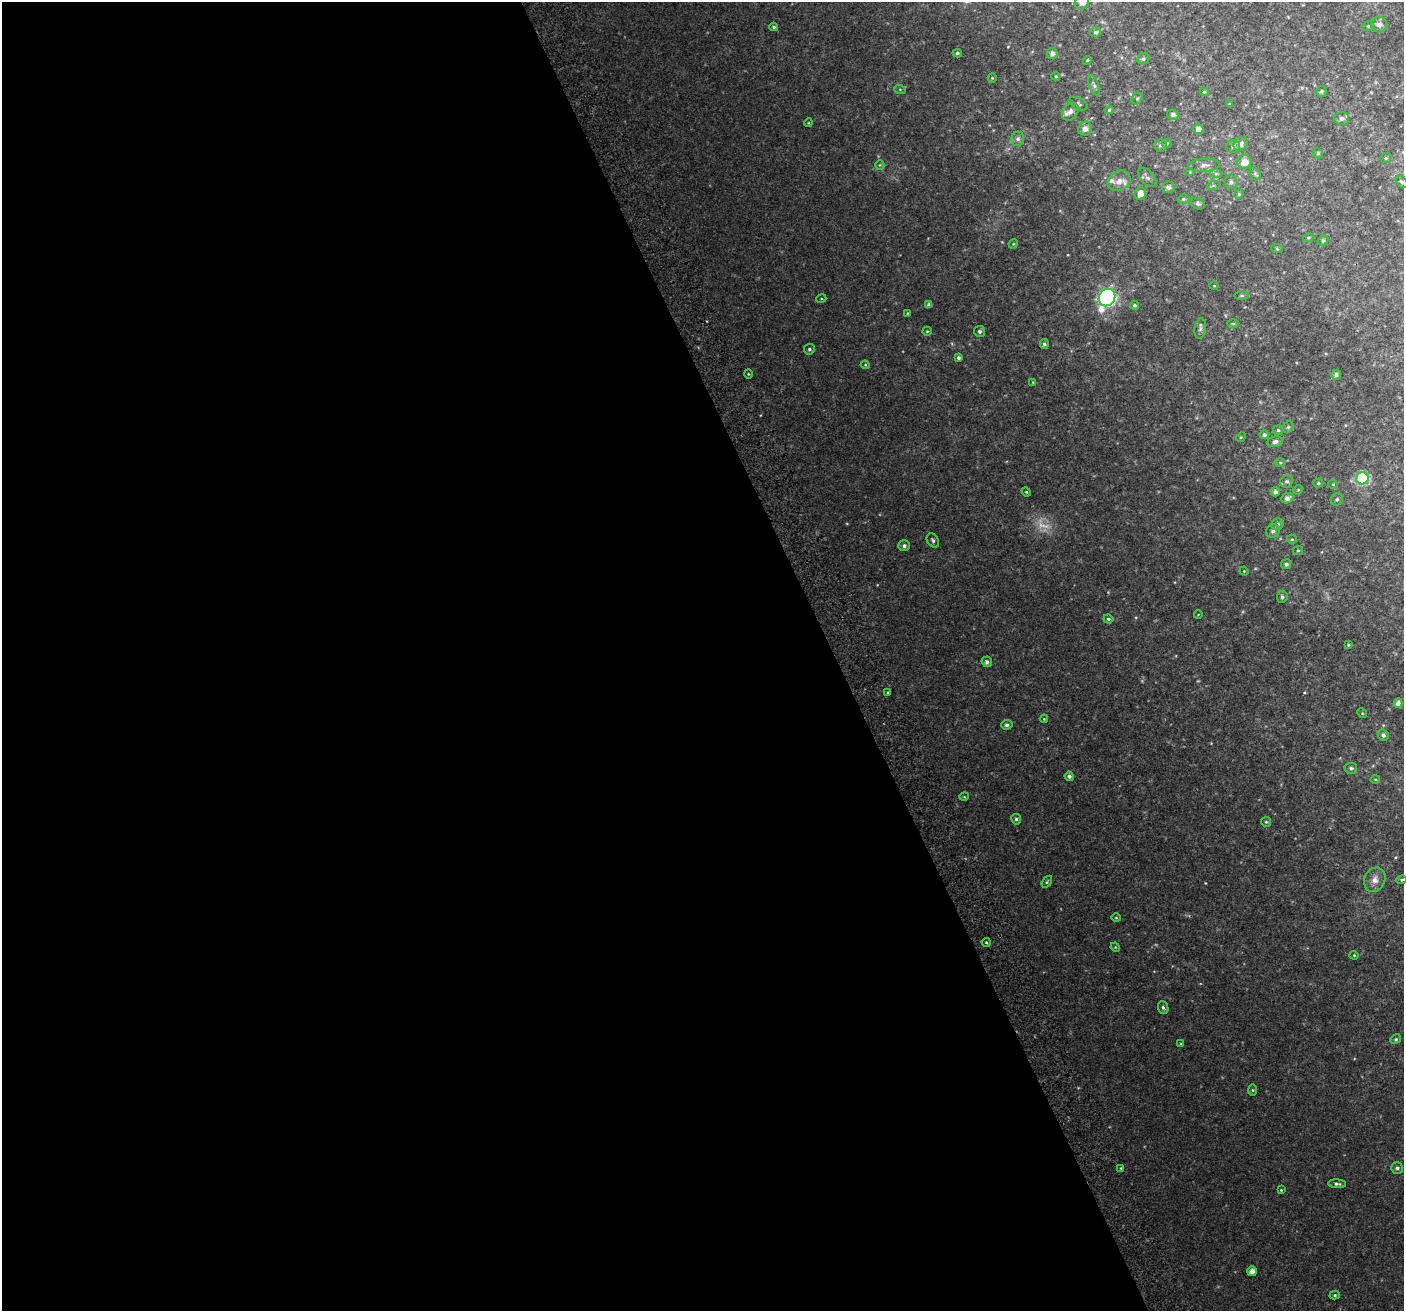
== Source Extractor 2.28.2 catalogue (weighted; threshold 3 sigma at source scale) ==
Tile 9 of 4 x 4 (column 1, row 3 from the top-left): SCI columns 43-1444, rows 1467-2775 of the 5688 x 5494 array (HDU 1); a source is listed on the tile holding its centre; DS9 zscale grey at full resolution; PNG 1406 x 1313 px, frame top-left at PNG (2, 2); each listed source drawn as its Kron ellipse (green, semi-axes under 4 px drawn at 4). Shown black and unused: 59% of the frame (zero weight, under 2 of 3 exposures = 2% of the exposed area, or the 3 px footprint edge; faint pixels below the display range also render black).
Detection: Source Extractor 2.28.2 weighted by HDU 2 'WHT'; one run over the whole footprint, this tile lists its part. Background 0.0503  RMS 0.012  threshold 0.0519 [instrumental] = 3 sigma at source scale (4.5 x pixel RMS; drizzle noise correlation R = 1.50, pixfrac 1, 0.0396/0.0396 arcsec/px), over >= 5 px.
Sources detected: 131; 2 too faint to see at this stretch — neither listed nor drawn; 2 inside a brighter listed object's ellipse — not listed separately; the other 127 listed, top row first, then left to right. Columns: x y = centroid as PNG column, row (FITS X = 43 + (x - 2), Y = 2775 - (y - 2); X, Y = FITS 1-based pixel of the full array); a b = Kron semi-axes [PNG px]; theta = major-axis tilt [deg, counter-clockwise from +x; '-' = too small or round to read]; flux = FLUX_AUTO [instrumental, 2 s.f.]
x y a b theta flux
1082 3 7 7 - 8.6
1379 25 8 8 - 5.2
1368 26 6 4 23 1.6
774 27 4 3 - 1.8
1095 32 5 5 - 2.2
957 53 5 4 - 2
1052 53 5 5 - 4.4
1143 59 6 5 - 2.3
1087 60 4 3 - 1.2
1056 76 4 4 - 1.3
992 78 5 4 - 1.3
1094 85 10 5 -70 3
900 90 6 4 -20 1.2
1321 91 5 5 - 1.8
1204 92 4 4 - 1.3
1137 98 6 5 - 1.6
1078 104 10 5 -27 2.7
1229 104 4 4 - 1.1
1109 110 4 4 - 1.4
1070 112 10 7 51 5.5
1173 115 6 5 - 3.9
1342 118 7 6 - 3.9
808 123 4 3 - 0.95
1085 129 7 6 - 5.6
1198 129 5 5 - 7.7
1018 139 7 6 - 3.6
1167 143 5 4 - 1.3
1241 144 8 6 44 5.2
1160 145 6 6 - 2.6
1233 147 7 6 - 2.8
1318 153 5 4 - 1.6
1386 158 6 5 - 1.5
1244 162 7 7 - 12
880 165 5 4 - 1.2
1204 165 16 6 4 6.1
1190 172 4 4 - 1.2
1216 173 6 4 0 2
1255 174 7 5 -69 2.2
1147 177 11 6 -49 4.4
1119 181 12 9 30 11
1231 182 7 6 - 3.5
1402 182 7 4 -48 2.4
1213 186 6 4 19 1.6
1168 187 6 5 - 4.4
1140 193 6 5 - 9.4
1239 194 5 4 - 1.3
1183 199 6 4 15 1.8
1198 204 7 5 -26 3
1308 238 5 4 - 1.4
1323 240 5 5 - 2.2
1013 244 5 4 - 1.1
1277 249 6 3 -19 1.1
1214 286 5 3 - 0.85
1242 296 7 3 0 1.5
1107 297 9 8 - 390
821 299 5 3 - 1.1
929 305 4 4 - 3.5
1134 305 4 4 - 2.2
907 313 4 3 - 0.78
1233 323 6 4 0 1.5
1200 329 10 5 82 3
927 331 5 4 - 1.4
980 331 5 5 - 2.9
1044 344 5 4 - 2.5
809 349 5 5 - 2.3
958 358 4 4 - 2.6
865 365 4 4 - 1.1
748 374 5 3 - 1
1336 375 5 5 - 3.5
1033 382 4 4 - 0.94
1288 427 6 5 - 1.9
1278 430 5 4 - 1.8
1264 435 5 4 - 3.4
1241 437 5 4 - 1.2
1275 442 8 5 11 4.3
1280 463 5 4 - 1.5
1362 478 6 6 - 120
1287 481 7 6 - 2.6
1318 483 5 4 - 1.6
1333 484 5 4 - 1.2
1298 490 5 4 - 1.2
1026 492 5 4 - 1.2
1275 492 4 4 - 3.8
1287 498 6 5 - 4.6
1337 499 6 5 - 2.2
1277 524 6 5 - 2.8
1273 531 7 6 - 3.4
1292 539 5 4 - 1.3
933 540 7 5 -56 2.6
904 546 5 5 - 3.3
1298 550 5 4 - 1.5
1286 564 5 5 - 3
1244 571 4 4 - 1.1
1282 597 6 5 - 2.5
1198 615 4 2 - 0.77
1108 619 5 4 - 2.2
1348 645 4 3 - 1.2
987 662 5 5 - 3.7
888 692 3 3 - 1.2
1398 703 5 4 - 6.2
1362 713 5 4 - 1.2
1044 719 4 4 - 1
1007 725 6 4 5 2.6
1383 735 6 5 - 3.3
1351 768 6 5 - 2.5
1069 776 4 4 - 3.3
1375 779 5 3 - 1.1
964 797 5 3 - 1
1016 819 5 5 - 2.5
1266 822 5 5 - 1.5
1375 880 13 10 65 8.7
1402 880 5 4 - 1.7
1047 882 7 4 55 1.7
1116 918 4 4 - 1.2
986 942 4 4 - 1.4
1115 947 5 4 - 1.1
1354 955 4 4 - 1.1
1163 1008 6 5 - 2.5
1396 1039 5 4 - 1.6
1181 1044 4 4 - 1.2
1253 1090 6 4 -89 1.3
1121 1168 4 4 - 1.1
1397 1168 6 5 - 2.7
1337 1184 9 4 -4 2.7
1281 1190 4 4 - 1.3
1252 1271 5 5 - 7.6
1335 1295 5 4 - 1.7
Isophote crosses this tile's border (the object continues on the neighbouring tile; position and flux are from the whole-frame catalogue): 1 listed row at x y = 1082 3